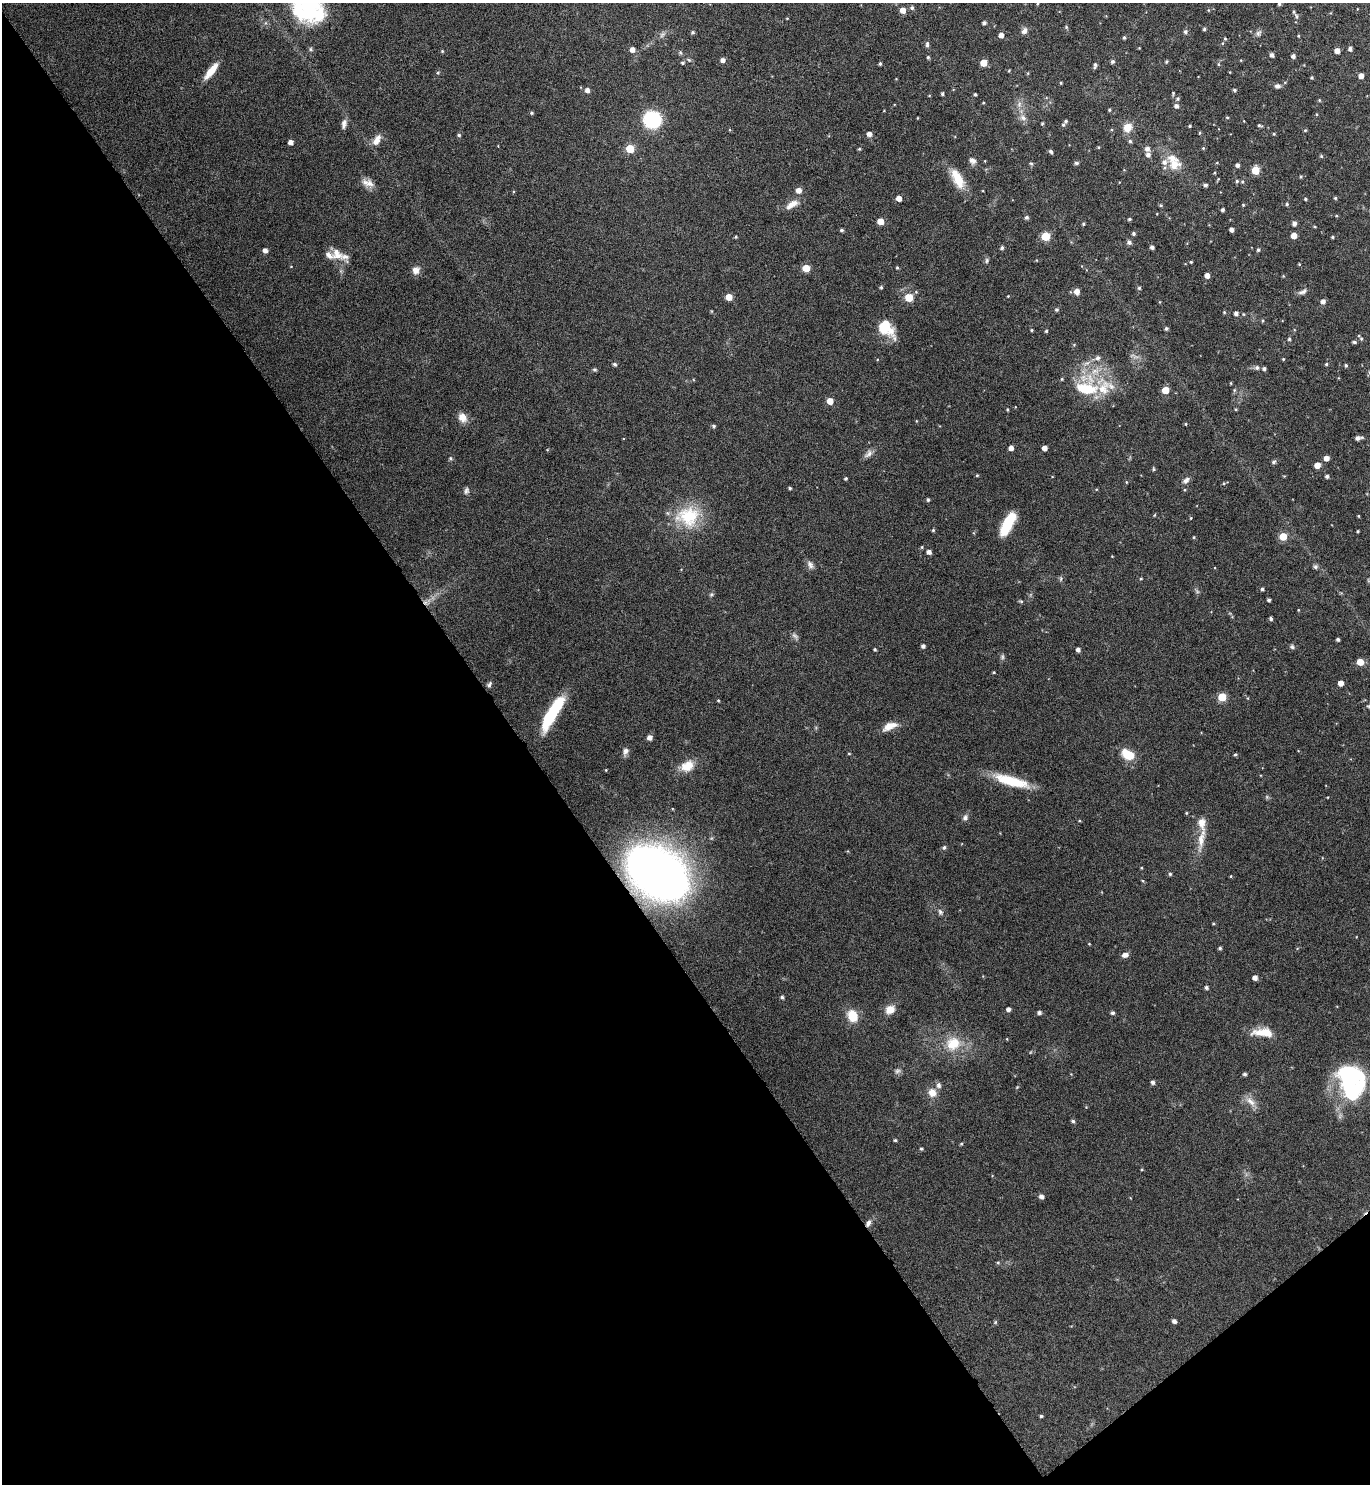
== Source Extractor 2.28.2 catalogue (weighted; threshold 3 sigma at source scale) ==
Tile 14 of 4 x 4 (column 2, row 4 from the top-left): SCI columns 1527-2894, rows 4-1485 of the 5929 x 5933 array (HDU 1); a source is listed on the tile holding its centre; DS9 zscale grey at full resolution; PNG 1372 x 1486 px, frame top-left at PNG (2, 3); no overlay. Shown black and unused: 40% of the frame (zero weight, under 4 of 8 exposures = <1% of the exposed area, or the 3 px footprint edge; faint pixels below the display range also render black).
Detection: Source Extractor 2.28.2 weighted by HDU 2 'WHT'; one run over the whole footprint, this tile lists its part. Background 0.0784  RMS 0.0044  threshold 0.0181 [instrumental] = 3 sigma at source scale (4.09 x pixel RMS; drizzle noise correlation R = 1.36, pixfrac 0.8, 0.05/0.05 arcsec/px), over >= 5 px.
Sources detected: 286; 3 too faint to see at this stretch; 4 inside a brighter object's white glare — not listed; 9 inside a brighter listed object's ellipse — not listed separately; the other 270 listed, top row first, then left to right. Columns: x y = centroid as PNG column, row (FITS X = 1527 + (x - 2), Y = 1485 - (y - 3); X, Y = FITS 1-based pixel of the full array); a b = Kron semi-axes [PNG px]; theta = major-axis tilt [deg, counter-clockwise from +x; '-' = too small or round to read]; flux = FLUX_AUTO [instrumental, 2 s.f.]
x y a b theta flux
305 3 44 29 -74 52
1037 4 4 3 - 0.34
1279 4 4 3 - 0.59
912 8 5 5 - 0.94
903 10 5 5 - 3.7
1208 10 5 3 - 0.32
1297 16 7 6 - 1
984 23 4 3 - 1
1066 27 5 5 - 0.52
1204 29 4 4 - 0.65
1024 31 9 7 60 1.6
693 32 4 4 - 0.67
1185 32 5 5 - 0.98
1258 33 9 7 54 1.3
662 35 9 6 41 1.2
1001 35 4 4 - 2.4
1298 36 4 3 - 0.32
1124 38 4 3 - 0.66
1225 39 4 4 - 0.39
1222 43 4 4 - 0.43
927 45 8 4 80 1
1139 48 3 3 - 0.26
1350 49 4 4 - 1.4
632 50 5 4 - 2.4
442 51 4 4 - 0.41
1337 51 4 4 - 2.8
1272 55 4 4 - 1.4
1293 56 4 4 - 1.4
928 57 4 4 - 0.56
723 60 4 4 - 1.8
1241 60 4 3 - 0.29
1113 61 5 4 - 0.89
1166 62 4 4 - 0.55
682 63 5 4 - 0.64
984 63 5 5 - 6.4
880 64 4 3 - 0.59
1218 64 5 3 - 0.47
1095 65 6 3 71 1.1
1009 70 5 3 - 0.37
211 71 20 6 51 6.7
1028 73 5 3 - 0.35
1361 76 4 4 - 2.5
1312 78 3 3 - 0.5
1061 83 3 3 - 0.39
1277 86 7 5 1 1.4
587 90 5 5 - 2
1234 90 5 4 - 0.65
1173 93 5 4 - 0.44
942 94 4 3 - 0.67
975 94 3 3 - 0.57
1177 99 6 5 - 0.76
1319 100 4 4 - 0.41
983 103 4 3 - 0.36
1019 104 8 5 61 1.4
1176 106 5 5 - 1.5
1109 110 4 4 - 0.53
532 113 4 4 - 0.61
1227 117 5 3 - 0.38
1023 118 10 7 -29 2
652 119 12 12 - 34
1066 121 4 4 - 0.69
1042 123 4 3 - 0.43
344 124 12 6 79 1.8
1063 125 5 4 - 0.57
1259 125 5 3 - 0.64
1190 126 4 3 - 0.52
1127 127 11 10 - 4.5
1305 130 4 4 - 0.43
1200 133 4 4 - 0.42
869 134 5 5 - 2
1274 134 4 4 - 0.43
459 135 5 4 - 0.63
377 140 15 7 58 3.4
1130 141 4 4 - 0.75
290 142 4 4 - 1.9
1098 147 4 3 - 0.36
1203 148 5 4 - 0.45
630 149 5 5 - 12
859 149 4 4 - 0.46
1147 149 6 5 - 1.9
1051 151 5 3 - 0.95
1148 155 5 5 - 1.5
1321 156 5 4 - 0.45
972 161 9 7 -40 1.7
1031 163 5 5 - 0.54
1076 163 4 4 - 0.95
1217 163 5 3 - 0.34
1174 164 18 14 80 6
1237 165 4 4 - 1.2
1255 170 5 5 - 11
1301 176 4 3 - 0.45
957 179 27 11 -62 8.4
1237 181 4 4 - 0.63
1242 182 5 4 - 0.55
370 183 14 10 -30 3.1
1205 185 4 4 - 1
799 190 5 5 - 2.8
899 198 4 4 - 3.1
1335 198 4 4 - 0.55
1305 199 3 3 - 0.53
792 204 18 8 32 3.8
1287 204 5 4 - 0.48
1161 205 5 4 - 0.51
1243 205 4 4 - 0.35
1222 210 3 3 - 0.78
1336 216 4 3 - 0.35
1026 217 5 4 - 0.9
1129 219 4 3 - 0.61
880 221 5 5 - 5
1294 223 5 4 - 1.6
1083 224 4 4 - 0.55
1315 227 4 3 - 0.35
842 230 4 4 - 0.71
1231 230 4 4 - 1.7
1133 233 4 4 - 0.82
1045 236 5 5 - 15
1294 236 4 4 - 4.5
736 237 4 3 - 0.46
1333 237 4 3 - 0.51
1129 242 6 5 - 1.1
1152 247 4 3 - 1.3
1002 248 4 4 - 0.85
265 250 4 4 - 2
1258 250 5 4 - 0.66
337 254 19 14 -36 5.4
987 260 8 5 84 0.74
1191 262 4 3 - 0.46
1299 264 3 3 - 0.38
806 268 5 5 - 8.8
897 268 4 3 - 0.47
416 270 10 9 - 2.6
1207 275 4 4 - 2.3
1283 276 4 4 - 0.33
881 287 4 4 - 0.56
1139 288 4 4 - 0.66
1077 291 5 5 - 2.9
1303 292 12 6 22 1.5
1008 296 3 2 - 0.28
729 297 5 5 - 5.1
909 297 5 5 - 13
1323 301 5 5 - 2
1057 310 5 4 - 0.65
1224 312 4 3 - 0.42
1236 313 4 4 - 1.6
1243 314 5 3 - 0.34
1262 321 5 3 - 0.39
882 328 34 9 -43 6.8
1166 328 4 4 - 0.79
1031 330 4 3 - 0.41
1046 331 3 3 - 0.58
1289 339 5 4 - 0.66
1361 339 6 4 -62 0.69
1354 342 4 3 - 0.8
1098 358 6 6 - 1.3
1283 359 4 3 - 0.35
615 364 5 4 - 0.84
1326 364 4 3 - 0.49
1346 365 4 3 - 0.57
1257 368 5 5 - 1
1264 368 4 4 - 0.91
594 369 7 3 0 0.58
1062 379 4 4 - 0.42
1231 383 4 3 - 0.31
1088 389 26 20 67 18
1165 390 5 5 - 7.9
830 401 5 5 - 5.6
1007 409 4 3 - 0.43
1236 409 3 3 - 0.44
462 417 10 8 -53 4.3
1186 424 4 3 - 0.38
714 426 5 4 - 0.75
1358 438 7 4 10 1.3
1011 448 4 4 - 2.1
1044 448 4 4 - 2.4
868 454 14 7 44 1.9
450 458 5 5 - 0.57
1326 458 4 4 - 2.5
1274 462 6 5 - 0.85
1317 465 5 4 - 4.2
1154 469 5 4 - 0.54
977 475 4 4 - 0.41
1327 476 4 4 - 1
846 478 3 3 - 0.61
1186 480 10 6 44 1.5
1126 482 4 4 - 0.38
1224 483 4 4 - 0.44
790 488 4 3 - 0.57
466 491 9 6 76 1.1
928 500 4 3 - 0.65
1154 515 4 3 - 0.34
688 516 32 28 3 20
1358 516 3 2 - 0.32
1191 518 4 3 - 0.33
1007 524 24 9 62 14
933 530 4 3 - 0.51
1358 531 3 3 - 0.41
1194 537 4 3 - 0.34
1283 537 5 5 - 10
922 547 4 4 - 0.4
929 552 4 4 - 1.8
810 565 12 7 -61 1.7
1315 567 5 5 - 0.96
1061 579 7 4 -90 0.63
1141 579 4 3 - 0.37
1262 589 3 3 - 0.76
1269 600 3 3 - 0.88
1021 601 6 4 -1 0.52
1298 610 4 3 - 0.28
1271 619 4 4 - 0.73
1338 639 3 3 - 0.85
923 646 4 4 - 1.3
1292 647 6 5 - 0.86
875 649 3 3 - 0.53
1078 650 4 4 - 1.5
1002 657 8 5 85 0.82
1360 662 5 5 - 6.3
994 672 3 3 - 0.37
1341 683 4 4 - 3
489 684 8 4 58 1
1222 697 5 5 - 13
718 700 4 3 - 0.39
549 718 26 10 66 20
890 726 19 8 24 4.5
649 738 5 4 - 2.2
626 751 10 7 68 1.7
849 754 5 3 - 0.35
1128 755 13 9 -30 9.1
1235 755 4 4 - 0.57
687 766 18 13 29 5.9
1011 781 41 10 -16 15
1186 813 3 3 - 0.37
965 817 8 7 - 1.3
1201 838 37 8 79 6.3
944 847 5 5 - 0.82
1141 868 4 3 - 0.33
658 873 39 28 -37 430
1170 874 4 4 - 0.57
1231 876 4 3 - 0.31
1143 881 5 3 - 0.39
940 912 8 6 -62 1.1
1089 944 4 3 - 0.29
1220 948 4 3 - 0.77
1125 955 7 5 14 2.3
1255 978 4 4 - 2.1
1206 988 4 4 - 0.92
782 997 4 4 - 0.77
890 1009 11 9 28 3.9
1008 1009 4 4 - 1.5
1039 1013 4 4 - 1.1
1113 1013 4 4 - 0.95
852 1016 14 11 -64 7.3
1263 1032 26 10 -3 7.7
1007 1039 4 3 - 0.29
953 1044 21 18 32 10
1245 1074 4 4 - 0.84
1153 1082 4 4 - 1.1
1350 1083 38 30 -78 47
939 1085 8 7 - 1.3
932 1093 10 9 - 3.7
1251 1102 16 8 -42 3.2
1073 1121 5 4 - 0.75
895 1140 4 3 - 0.55
961 1144 4 4 - 0.49
921 1149 4 4 - 0.6
1041 1196 5 4 - 1.8
868 1223 9 6 66 1.6
998 1262 5 4 - 0.49
1174 1321 4 4 - 1.5
995 1322 5 5 - 0.5
1041 1416 4 4 - 0.56
Overlapping masked pixels (flux is a lower limit): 2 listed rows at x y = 658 873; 868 1223
Isophote crosses this tile's border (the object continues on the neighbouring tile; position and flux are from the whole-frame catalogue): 3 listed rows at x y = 305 3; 1361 76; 1350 1083